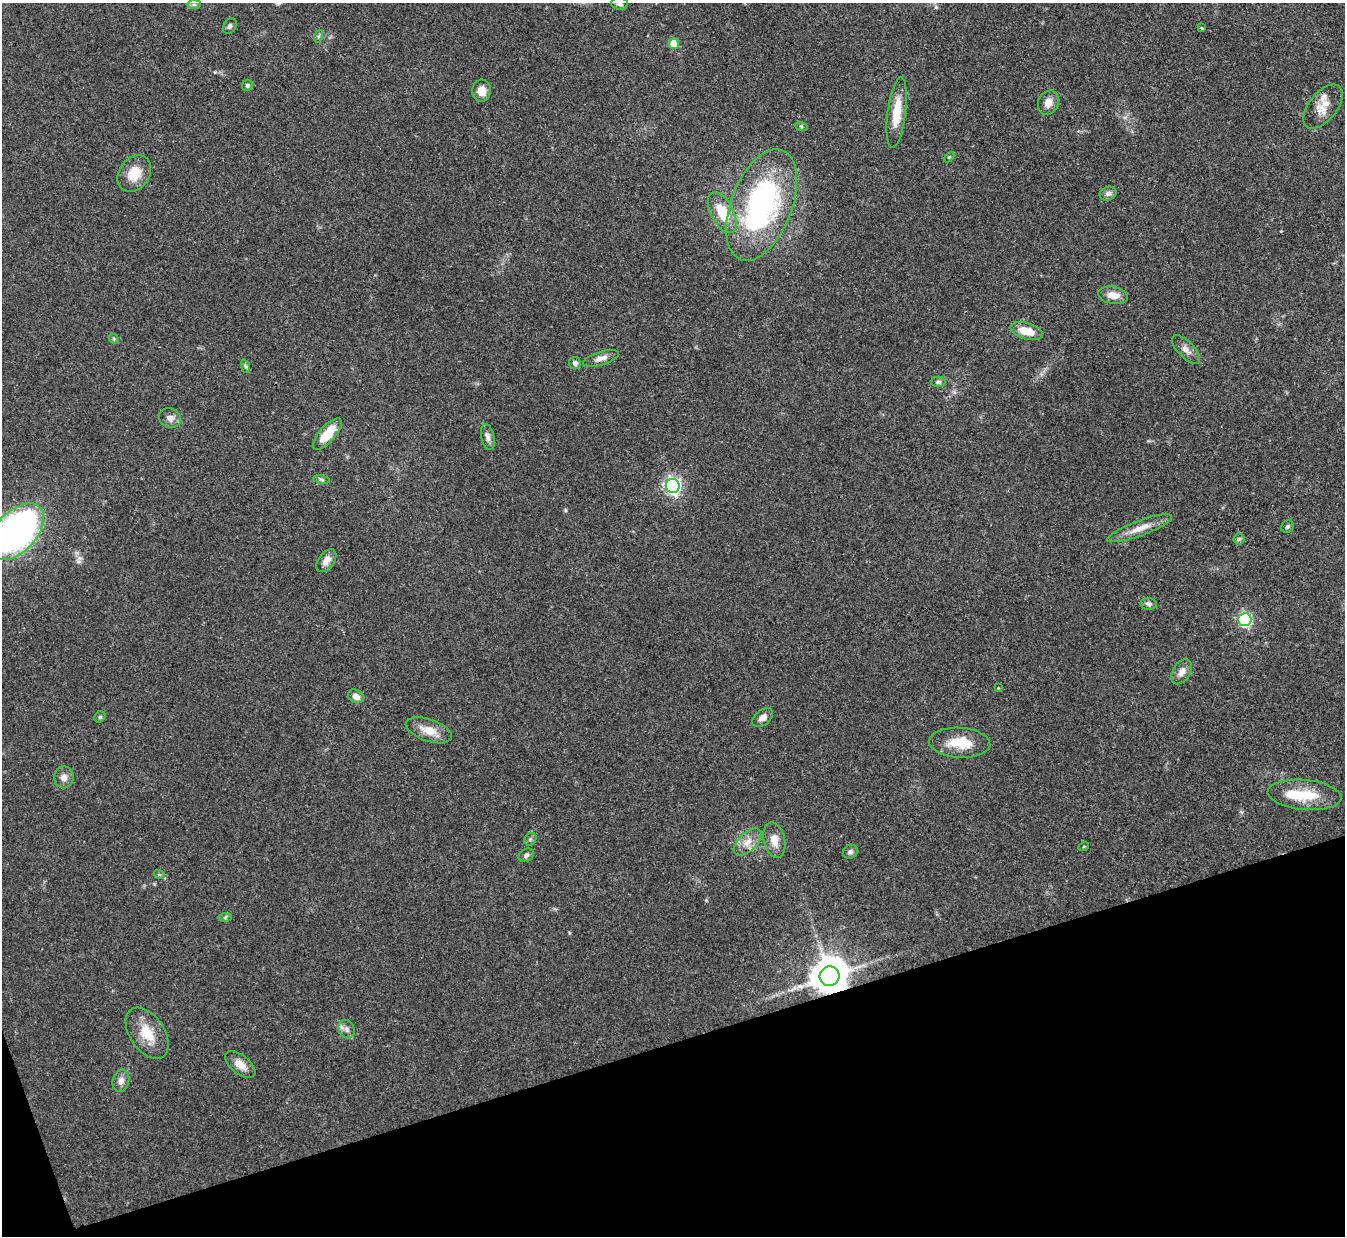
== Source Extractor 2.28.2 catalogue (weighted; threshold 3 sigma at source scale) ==
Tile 14 of 4 x 4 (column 2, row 4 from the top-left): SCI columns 1345-2687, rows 151-1384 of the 5378 x 5363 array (HDU 1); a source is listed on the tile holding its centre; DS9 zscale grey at full resolution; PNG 1347 x 1238 px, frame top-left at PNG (2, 3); each listed source drawn as its Kron ellipse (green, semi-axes under 4 px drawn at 4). Shown black and unused: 16% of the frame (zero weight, under 3 of 4 exposures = <1% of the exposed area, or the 3 px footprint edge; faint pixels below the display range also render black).
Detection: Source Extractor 2.28.2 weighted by HDU 2 'WHT'; one run over the whole footprint, this tile lists its part. Background 0.0961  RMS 0.006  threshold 0.0271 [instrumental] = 3 sigma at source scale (4.5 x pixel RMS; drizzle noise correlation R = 1.50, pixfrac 1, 0.05/0.05 arcsec/px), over >= 5 px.
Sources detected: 62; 3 inside a brighter listed object's ellipse — not listed separately; the other 59 listed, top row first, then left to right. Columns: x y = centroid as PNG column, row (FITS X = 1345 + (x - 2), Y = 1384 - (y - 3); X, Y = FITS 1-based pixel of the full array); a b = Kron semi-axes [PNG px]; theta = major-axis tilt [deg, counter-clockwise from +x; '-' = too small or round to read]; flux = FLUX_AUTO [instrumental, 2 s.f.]
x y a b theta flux
194 4 7 4 0 1.1
620 4 8 6 -4 1.8
230 26 8 6 56 1.6
1201 28 3 3 - 1.4
319 36 6 4 71 1
674 44 5 5 - 13
247 85 6 5 - 1.3
481 91 11 9 85 5.8
1048 103 12 10 63 5.2
1323 107 26 14 51 9.4
897 112 35 9 83 15
801 126 6 4 -19 0.87
949 157 6 3 44 0.66
134 174 20 15 54 12
1108 194 9 6 23 2.1
762 205 58 30 69 130
722 213 22 11 -62 18
1113 295 15 8 -10 5.7
1026 331 17 8 -17 11
114 339 6 4 -47 0.83
1186 349 18 8 -47 4.1
601 358 18 6 17 4.1
575 363 6 6 - 1.7
245 366 7 4 -71 1.1
938 382 7 5 -2 1.3
170 418 11 10 - 3.5
327 434 20 8 48 14
488 437 13 6 -78 2.9
322 479 8 4 -10 1.2
673 486 7 7 - 190
1287 527 7 6 - 1.2
1140 528 34 7 20 8.5
16 532 34 20 47 220
1239 539 5 5 - 1.1
326 561 13 7 52 4.1
1149 604 8 6 -6 1.8
1245 619 6 6 - 100
1182 672 14 8 58 4.1
998 688 3 3 - 0.44
356 696 8 6 -30 4
100 717 6 5 - 0.84
763 718 12 7 39 3.7
429 730 24 11 -19 9
960 743 30 15 -4 15
64 777 11 10 - 3.6
1304 795 37 15 -5 19
530 839 7 5 46 1.2
774 840 18 10 -76 6.5
748 842 17 9 44 6.1
1084 846 5 3 - 0.49
850 852 8 6 33 1.9
526 855 8 6 32 1.7
159 874 5 3 - 0.74
225 917 6 4 1 0.94
830 976 10 9 - 1600
347 1029 9 7 -63 2.7
147 1033 28 17 -56 14
240 1065 18 9 -39 5.7
121 1081 11 8 78 3.4
Overlapping masked pixels (flux is a lower limit): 1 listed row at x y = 830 976
Isophote crosses this tile's border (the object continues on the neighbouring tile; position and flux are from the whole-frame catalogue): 2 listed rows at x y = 620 4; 16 532